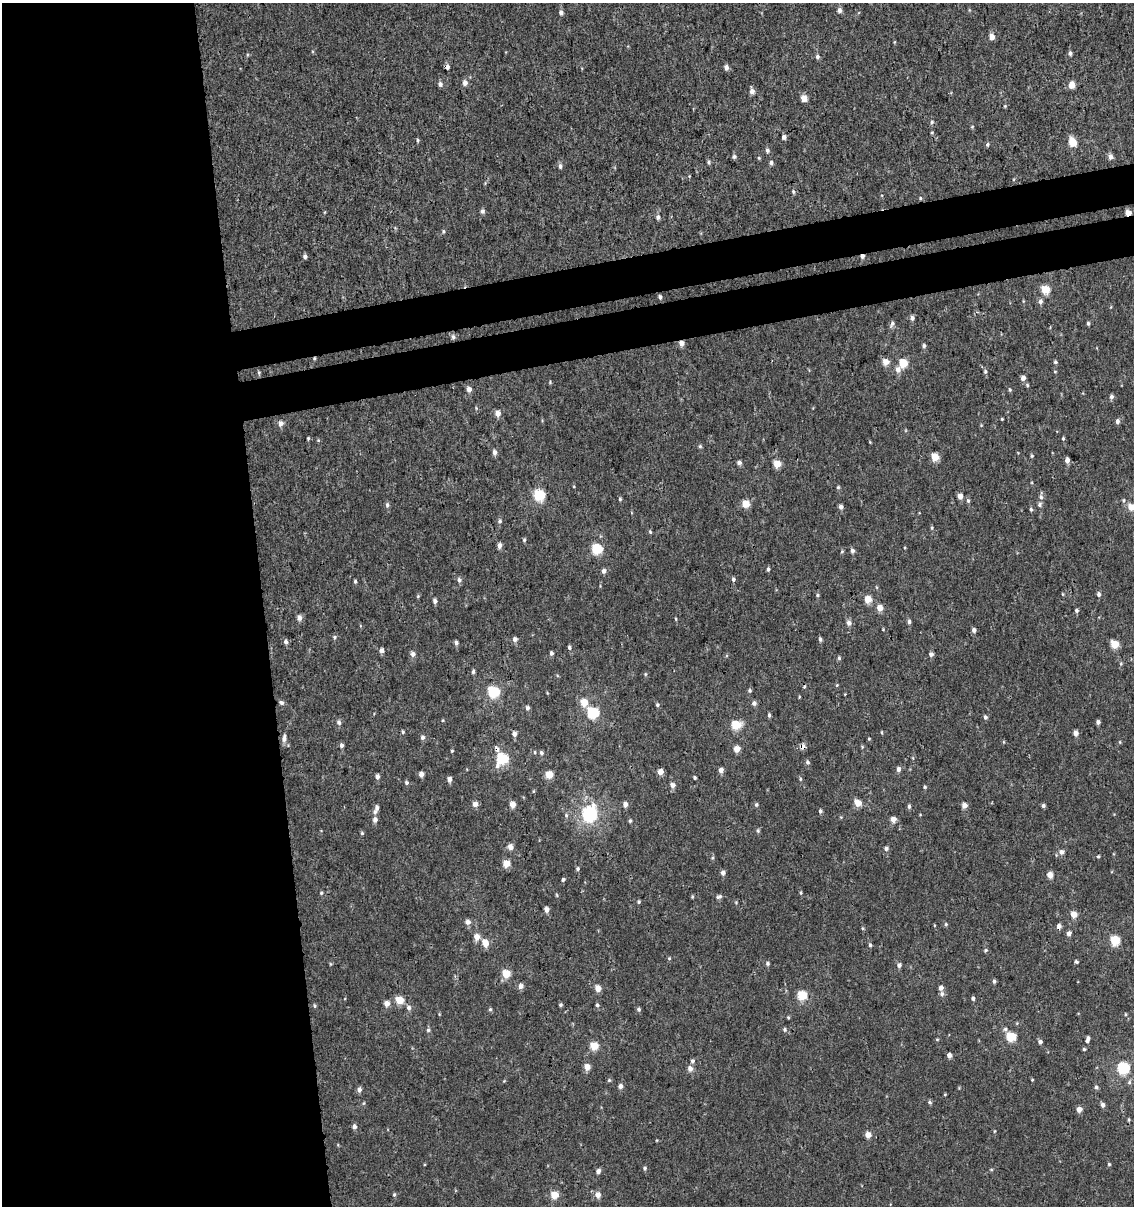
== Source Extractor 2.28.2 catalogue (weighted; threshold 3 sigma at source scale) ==
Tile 9 of 4 x 4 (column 1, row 3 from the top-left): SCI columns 80-1211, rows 1252-2455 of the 4644 x 4910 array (HDU 1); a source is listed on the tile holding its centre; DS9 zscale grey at full resolution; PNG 1136 x 1208 px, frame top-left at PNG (2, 3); no overlay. Shown black and unused: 28% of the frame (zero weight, under 3 of 4 exposures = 4% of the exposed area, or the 3 px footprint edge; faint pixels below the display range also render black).
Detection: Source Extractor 2.28.2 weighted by HDU 2 'WHT'; one run over the whole footprint, this tile lists its part. Background 5.43e-06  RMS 0.0026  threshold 0.0117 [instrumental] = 3 sigma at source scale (4.5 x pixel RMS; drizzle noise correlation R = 1.50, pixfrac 1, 0.0396/0.0396 arcsec/px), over >= 5 px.
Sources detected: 271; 3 cosmic-ray / hot-pixel residue — not listed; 1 inside a brighter listed object's ellipse — not listed separately; the other 267 listed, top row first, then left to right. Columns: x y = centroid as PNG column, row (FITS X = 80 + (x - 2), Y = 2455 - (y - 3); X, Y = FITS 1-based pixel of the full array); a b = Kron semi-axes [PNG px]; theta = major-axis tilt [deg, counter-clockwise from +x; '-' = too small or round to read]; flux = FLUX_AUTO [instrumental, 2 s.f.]
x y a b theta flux
839 10 5 5 - 0.97
561 12 5 5 - 0.86
992 36 5 4 - 2.3
894 42 5 3 - 0.19
1070 53 5 4 - 0.62
817 56 6 5 - 0.62
447 67 6 5 - 0.81
726 67 5 4 - 1.1
465 83 6 6 - 1.1
440 84 6 5 - 0.83
1072 85 5 5 - 3.4
752 91 5 5 - 1.3
804 98 5 4 - 2.9
1005 106 4 4 - 0.26
932 122 6 5 - 0.49
972 126 5 3 - 0.24
932 132 4 3 - 0.24
784 137 4 4 - 0.96
418 140 5 4 - 0.35
1072 142 6 5 - 6.4
987 144 6 4 58 0.45
767 150 6 5 - 0.6
734 157 5 5 - 0.57
1110 157 5 5 - 1.4
759 158 5 4 - 0.28
709 162 5 4 - 0.49
771 162 5 4 - 0.6
560 166 7 5 -89 0.65
793 192 6 4 -87 0.44
920 198 5 4 - 0.3
482 211 6 5 - 0.69
1128 213 4 4 - 2.8
658 217 6 5 - 0.77
443 231 5 4 - 0.32
305 256 4 4 - 0.67
862 256 5 4 - 0.8
1045 289 5 5 - 8
660 297 5 4 - 0.56
1040 301 7 5 76 0.82
912 318 5 5 - 0.76
1088 323 5 3 - 0.43
892 324 8 5 79 0.7
453 337 6 5 - 0.63
681 343 5 5 - 1.5
924 346 5 5 - 0.49
886 362 5 5 - 2.7
1055 362 5 4 - 0.46
903 363 5 5 - 7.9
898 369 8 7 - 1.4
259 372 5 4 - 0.35
985 372 5 4 - 0.45
1023 378 5 4 - 1.4
550 382 4 4 - 0.25
1027 385 5 4 - 0.33
469 389 5 5 - 1.1
1010 390 5 4 - 0.33
1111 397 6 5 - 0.68
498 413 5 5 - 1.9
1002 419 4 3 - 0.21
1117 421 5 5 - 0.8
280 423 6 6 - 1.2
308 438 4 3 - 0.29
1063 438 4 3 - 0.31
700 446 5 5 - 0.34
495 452 6 5 - 0.97
1032 456 4 4 - 0.32
935 457 5 5 - 6.3
1067 460 5 4 - 1
739 462 5 5 - 0.73
777 464 5 5 - 5.7
838 487 5 4 - 0.3
539 495 6 5 - 22
960 496 5 5 - 1.7
1041 497 8 6 -77 0.83
620 499 4 4 - 0.34
968 501 6 5 - 0.46
745 504 5 5 - 5.4
1040 504 7 6 - 0.6
387 505 7 5 80 0.6
841 507 5 4 - 0.89
1131 507 6 6 - 3
1031 509 5 4 - 0.41
500 521 6 5 - 0.54
932 528 5 4 - 0.3
650 532 5 4 - 0.32
524 540 5 4 - 0.39
499 545 6 5 - 1.1
597 549 5 5 - 17
842 551 5 4 - 0.27
852 551 6 5 - 0.58
768 569 5 4 - 0.43
604 571 5 5 - 0.9
733 579 5 4 - 0.6
459 580 6 6 - 0.73
355 581 4 3 - 0.42
1062 594 5 3 - 0.22
1099 594 6 5 - 0.71
817 595 5 4 - 0.37
418 596 5 4 - 0.28
868 599 5 4 - 4.5
435 601 5 4 - 0.79
880 608 5 5 - 2.9
1076 610 5 5 - 0.48
299 618 6 5 - 1.4
676 619 4 3 - 0.26
909 621 5 5 - 0.55
849 623 6 6 - 1.1
883 629 4 4 - 0.19
974 630 5 5 - 0.8
334 637 6 4 83 0.4
515 639 5 5 - 0.85
820 639 5 4 - 0.5
286 642 6 5 - 0.78
456 643 5 5 - 0.65
1115 644 5 5 - 7.8
569 647 6 4 -68 0.47
382 650 5 5 - 1.1
551 653 5 4 - 0.56
413 654 6 6 - 0.99
931 654 5 5 - 0.82
839 658 5 4 - 0.4
473 672 6 4 76 0.44
645 674 5 4 - 0.31
837 685 5 4 - 0.24
750 690 5 5 - 0.41
494 692 6 5 - 25
281 703 6 5 - 0.7
584 703 6 5 - 4.8
754 703 5 5 - 0.86
657 705 5 4 - 0.44
527 708 6 5 - 0.68
593 713 6 6 - 25
769 715 5 4 - 0.49
985 717 5 5 - 0.57
443 720 5 3 - 0.22
339 722 6 5 - 0.75
1098 722 4 4 - 0.73
736 725 6 5 - 10
403 732 5 4 - 0.34
882 733 5 3 - 0.25
1076 733 5 4 - 1.5
514 734 5 4 - 1.2
422 737 6 5 - 0.72
284 738 10 5 84 1.1
869 739 4 3 - 0.24
341 745 5 5 - 0.64
802 747 6 5 - 1.3
862 747 6 3 73 0.27
737 749 5 4 - 2.9
452 751 4 3 - 0.26
535 752 5 4 - 0.33
541 753 5 5 - 0.52
502 759 7 6 - 22
807 762 6 5 - 0.56
898 769 6 5 - 0.86
721 770 5 5 - 1.2
660 772 5 4 - 2.4
421 774 5 4 - 1.2
549 775 5 5 - 5.2
377 777 6 5 - 0.82
695 778 4 4 - 0.38
449 779 5 4 - 1.2
800 779 5 4 - 0.33
406 783 5 5 - 0.53
673 785 6 5 - 1.3
925 787 5 4 - 0.33
533 791 5 3 - 0.24
858 803 5 5 - 4.7
475 804 5 4 - 2
625 804 6 5 - 1.1
513 805 5 5 - 2
756 805 5 5 - 0.46
964 805 5 5 - 1.5
909 806 5 4 - 0.51
1043 806 5 4 - 0.58
377 808 7 5 88 0.73
820 811 5 4 - 0.5
590 814 7 6 - 59
566 815 6 5 - 0.41
893 819 5 5 - 2
375 820 6 5 - 1.1
630 821 5 4 - 0.4
758 831 6 4 -89 0.43
362 833 5 4 - 0.33
510 847 5 4 - 2
886 849 5 5 - 0.72
1061 852 7 6 - 0.95
1098 856 4 3 - 0.29
506 864 5 4 - 4.5
578 869 5 5 - 0.44
723 873 5 4 - 1
1050 875 5 4 - 2.5
563 879 4 4 - 0.49
321 893 4 4 - 0.33
801 893 5 3 - 0.29
557 895 5 3 - 0.27
692 897 5 4 - 0.27
719 897 8 5 16 0.63
639 902 5 4 - 0.34
546 909 5 5 - 1.2
1074 914 5 4 - 3.9
468 922 7 6 - 1.1
946 924 5 4 - 0.36
1059 926 6 5 - 1
1069 933 5 5 - 0.85
477 937 6 5 - 2.2
1115 940 5 5 - 13
485 943 8 6 -70 2.9
870 945 5 4 - 0.44
985 950 5 5 - 0.41
669 958 5 4 - 0.29
1076 962 4 4 - 0.4
768 963 5 5 - 0.5
330 964 5 3 - 0.26
899 965 5 5 - 0.85
506 973 6 6 - 5.3
994 981 4 4 - 0.55
521 986 5 5 - 1.3
598 988 5 5 - 2.4
941 988 5 4 - 1.1
942 994 6 6 - 0.69
802 995 5 5 - 13
973 998 4 4 - 0.53
399 1000 5 5 - 6.5
387 1003 6 6 - 1.6
560 1004 4 4 - 0.42
597 1005 5 4 - 0.45
314 1006 6 4 -59 0.37
409 1008 6 6 - 0.91
490 1009 5 4 - 0.34
639 1009 5 5 - 0.49
1125 1014 5 3 - 0.25
788 1017 5 3 - 0.25
785 1029 6 5 - 0.48
428 1030 5 5 - 0.44
1011 1037 5 5 - 12
937 1039 5 3 - 0.22
1088 1039 9 5 72 0.8
1040 1042 5 4 - 0.77
594 1046 5 5 - 6.4
1084 1049 4 4 - 0.37
949 1055 4 4 - 1.1
692 1061 5 5 - 0.63
587 1067 5 5 - 2.7
1123 1068 6 6 - 29
690 1069 7 6 - 1.2
609 1080 5 5 - 0.35
1032 1080 3 3 - 0.21
1129 1082 6 5 - 0.51
620 1086 5 5 - 1.1
1096 1087 6 5 - 0.53
359 1090 5 5 - 1
945 1094 5 3 - 0.21
929 1102 6 4 -28 0.46
364 1103 5 3 - 0.26
1103 1105 5 4 - 0.98
1079 1109 5 4 - 1.9
1128 1119 6 3 82 0.3
354 1126 5 5 - 0.91
868 1135 4 4 - 2.6
1109 1164 4 4 - 0.29
645 1168 5 5 - 0.45
991 1170 5 3 - 0.26
598 1171 5 5 - 0.9
394 1194 5 4 - 0.38
554 1195 5 5 - 5.7
598 1195 6 6 - 1.9
Overlapping masked pixels (flux is a lower limit): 6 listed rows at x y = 447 67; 1128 213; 862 256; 681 343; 802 747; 1059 926
Isophote crosses this tile's border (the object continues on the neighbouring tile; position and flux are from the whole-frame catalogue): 1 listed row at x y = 1131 507